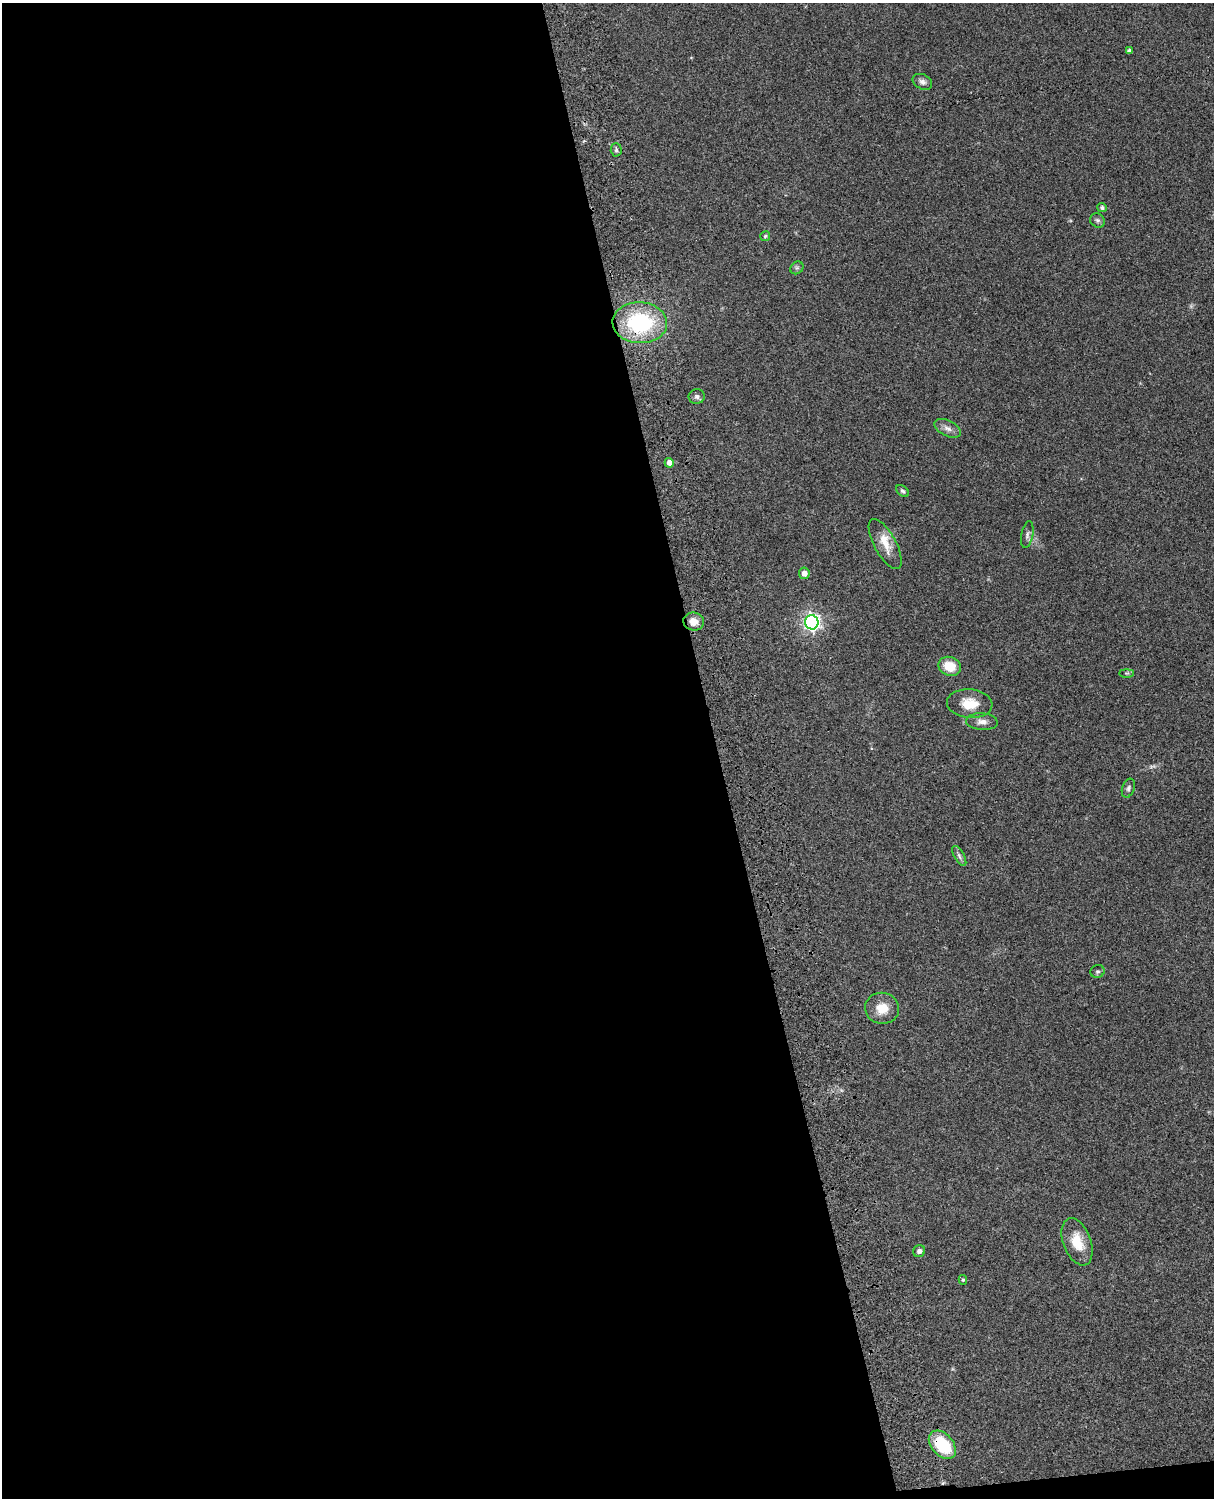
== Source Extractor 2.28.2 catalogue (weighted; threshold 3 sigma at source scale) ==
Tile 9 of 4 x 3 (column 1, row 3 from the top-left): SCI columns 121-1332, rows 277-1772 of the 5089 x 4927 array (HDU 1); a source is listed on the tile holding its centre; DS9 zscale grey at full resolution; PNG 1216 x 1500 px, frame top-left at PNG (2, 3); each listed source drawn as its Kron ellipse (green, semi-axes under 4 px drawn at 4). Shown black and unused: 60% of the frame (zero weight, under 3 of 4 exposures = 6% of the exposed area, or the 3 px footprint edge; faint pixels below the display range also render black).
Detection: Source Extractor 2.28.2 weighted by HDU 2 'WHT'; one run over the whole footprint, this tile lists its part. Background 0.0961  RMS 0.0063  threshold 0.0281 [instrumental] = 3 sigma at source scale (4.5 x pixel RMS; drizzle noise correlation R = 1.50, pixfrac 1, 0.05/0.05 arcsec/px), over >= 5 px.
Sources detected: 30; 1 too faint to see at this stretch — neither listed nor drawn; the other 29 listed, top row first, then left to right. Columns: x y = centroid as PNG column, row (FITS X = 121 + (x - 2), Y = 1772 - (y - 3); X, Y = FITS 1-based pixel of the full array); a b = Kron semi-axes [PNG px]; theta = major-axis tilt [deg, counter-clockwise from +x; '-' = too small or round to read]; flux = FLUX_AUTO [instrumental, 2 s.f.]
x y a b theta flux
1129 51 4 4 - 2
922 82 10 7 -27 2.4
616 150 7 5 -88 1.4
1102 208 4 4 - 1.5
1097 220 8 7 - 1.6
765 236 5 5 - 0.91
797 268 7 6 - 1.4
640 323 27 20 -3 60
697 396 8 7 - 1.8
948 428 14 7 -26 3.6
669 463 5 4 - 4
903 491 7 5 -42 1.3
1027 535 13 6 79 2.1
885 544 28 11 -61 9.9
804 573 6 5 - 4.1
694 621 10 9 - 5.4
812 622 7 6 - 220
950 666 11 9 -21 13
1127 673 7 4 0 0.81
970 704 23 14 -5 13
982 722 16 8 -4 3.9
1128 788 10 6 70 1.7
959 856 11 5 -61 1.8
1097 971 7 6 - 1.1
882 1008 17 15 -8 9.9
1077 1242 24 14 -70 14
919 1251 6 6 - 2.3
963 1280 5 4 - 0.83
942 1445 16 10 -47 28
Overlapping masked pixels (flux is a lower limit): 2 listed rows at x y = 640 323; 942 1445